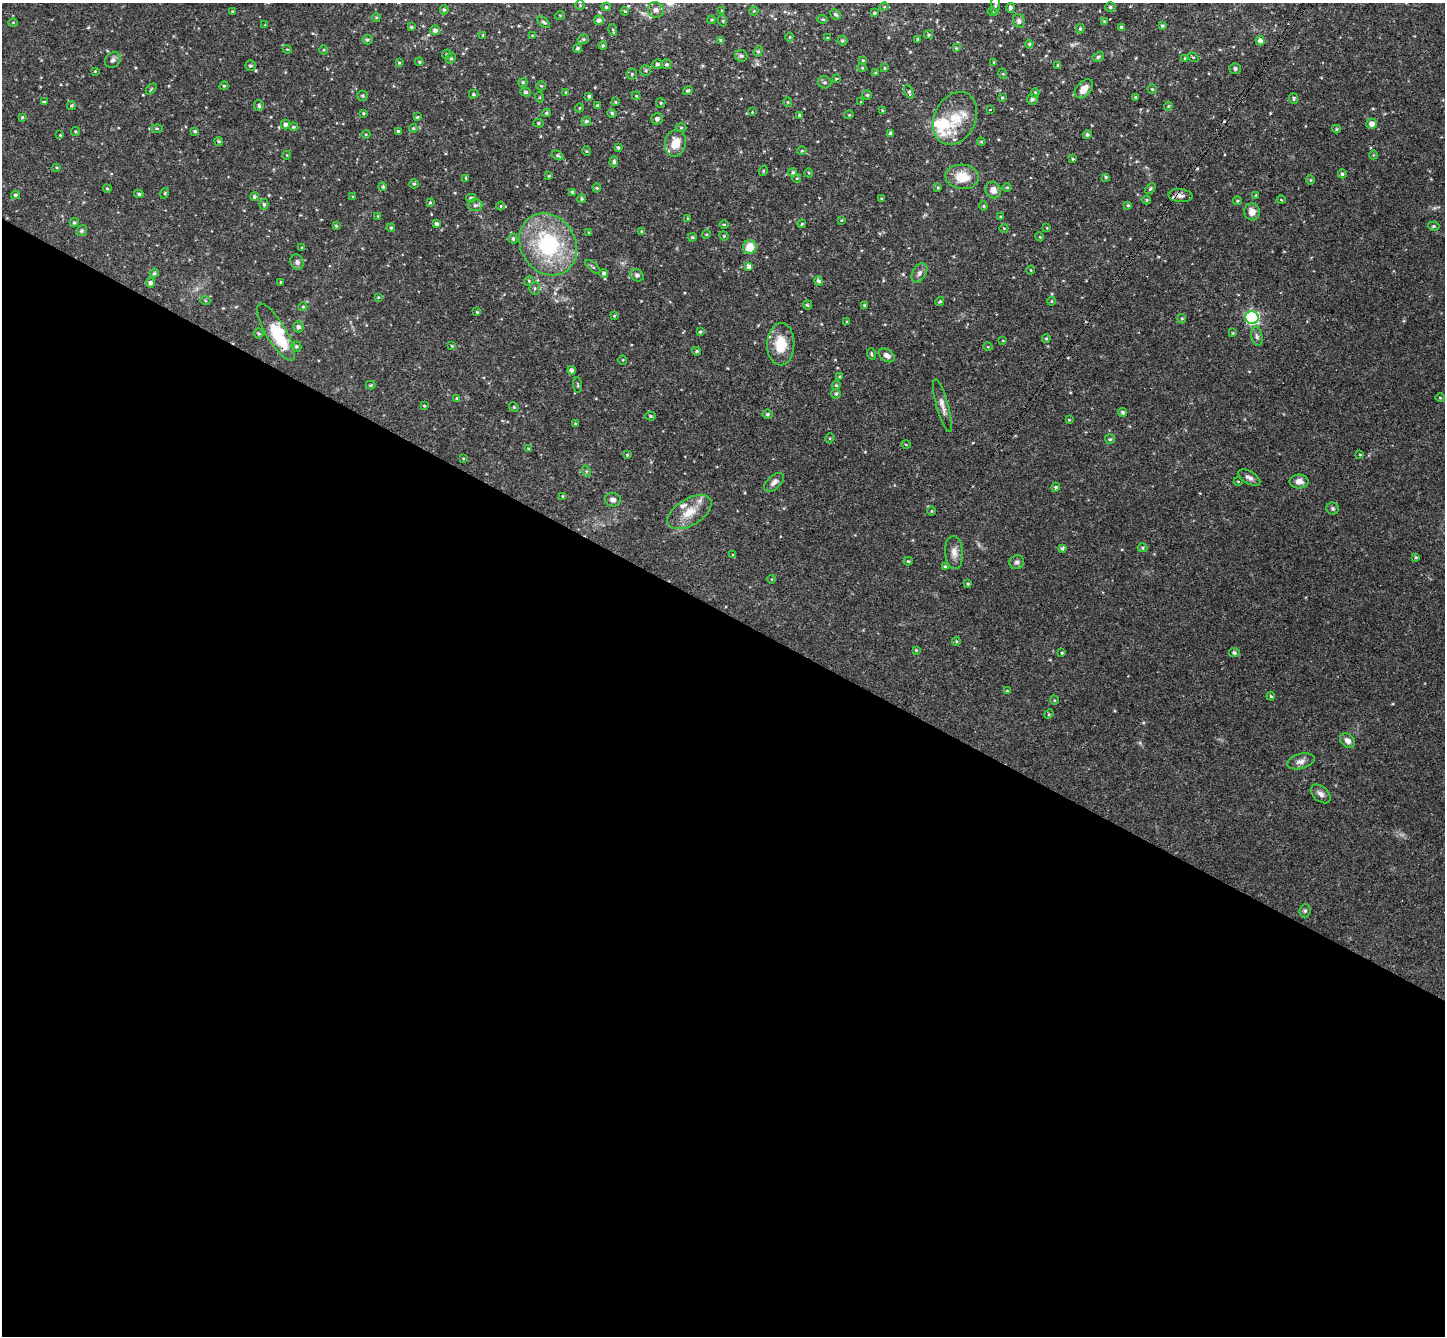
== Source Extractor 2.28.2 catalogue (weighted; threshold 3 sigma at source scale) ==
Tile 14 of 4 x 4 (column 2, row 4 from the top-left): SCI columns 1482-2924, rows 337-1670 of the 5846 x 5873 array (HDU 1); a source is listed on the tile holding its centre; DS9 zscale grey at full resolution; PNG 1447 x 1338 px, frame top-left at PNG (2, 3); each listed source drawn as its Kron ellipse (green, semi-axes under 4 px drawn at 4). Shown black and unused: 54% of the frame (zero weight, under 3 of 4 exposures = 6% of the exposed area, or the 3 px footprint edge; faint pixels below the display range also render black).
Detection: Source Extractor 2.28.2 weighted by HDU 2 'WHT'; one run over the whole footprint, this tile lists its part. Background 0.0589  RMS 0.0036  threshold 0.0164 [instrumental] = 3 sigma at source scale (4.5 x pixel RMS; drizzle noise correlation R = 1.50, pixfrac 1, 0.05/0.05 arcsec/px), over >= 5 px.
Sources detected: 321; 3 cosmic-ray / hot-pixel residue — neither listed nor drawn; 12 inside a brighter listed object's ellipse — not listed separately; the other 306 listed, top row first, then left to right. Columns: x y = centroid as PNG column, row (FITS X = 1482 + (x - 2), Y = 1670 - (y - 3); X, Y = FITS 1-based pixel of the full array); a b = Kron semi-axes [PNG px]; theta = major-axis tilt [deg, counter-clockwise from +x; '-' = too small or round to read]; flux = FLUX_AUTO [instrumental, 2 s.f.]
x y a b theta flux
995 4 11 4 87 0.79
580 5 5 4 - 0.39
606 7 4 4 - 0.51
884 7 4 3 - 0.27
1110 7 5 4 - 0.64
1011 8 5 4 - 0.86
444 10 4 4 - 0.53
656 10 8 7 - 1.8
232 11 4 2 - 0.36
625 11 4 3 - 0.35
722 11 3 2 - 0.32
754 11 4 4 - 0.38
992 12 4 4 - 0.35
874 13 3 3 - 0.43
835 14 5 4 - 0.78
560 15 5 3 - 0.3
376 17 4 4 - 0.42
823 19 5 4 - 0.47
599 20 5 4 - 1.3
712 20 4 3 - 0.37
723 21 6 3 -72 0.41
1019 21 7 5 -67 1.3
1104 21 4 3 - 0.3
13 22 5 3 - 0.32
544 22 7 4 -40 0.65
265 25 4 4 - 0.27
1162 26 3 3 - 0.5
411 27 3 3 - 0.5
1122 28 4 3 - 0.89
1080 29 4 3 - 0.49
435 30 5 4 - 1.2
613 30 6 3 -73 0.4
483 35 4 3 - 0.39
532 35 3 2 - 0.23
928 35 4 4 - 0.45
790 37 5 3 - 0.32
827 38 3 3 - 0.31
367 39 5 5 - 0.57
583 39 6 4 19 0.59
918 39 3 3 - 0.42
721 40 4 3 - 0.56
842 41 5 5 - 0.66
1260 41 4 4 - 1.6
1029 44 4 4 - 0.47
603 45 4 3 - 0.42
578 48 4 4 - 0.71
956 48 4 4 - 0.31
287 49 4 3 - 0.32
323 50 4 3 - 0.35
758 51 5 4 - 0.53
447 54 5 4 - 0.67
741 56 6 6 - 0.69
1098 57 6 4 30 0.62
1193 57 6 3 -35 0.34
451 58 5 5 - 0.57
1185 58 3 3 - 0.4
113 60 8 7 - 1.1
863 60 4 3 - 0.34
419 62 4 3 - 0.36
994 62 3 3 - 0.29
399 63 4 4 - 0.38
657 64 5 4 - 0.79
666 64 5 4 - 0.68
1058 65 4 4 - 0.41
250 66 5 5 - 0.64
862 68 4 4 - 0.35
885 68 4 4 - 0.37
1235 69 5 5 - 0.87
646 70 5 5 - 0.6
95 71 3 2 - 0.3
875 73 4 3 - 0.37
632 74 5 5 - 0.48
1003 74 5 3 - 0.34
836 79 4 3 - 0.36
523 82 4 4 - 0.52
825 82 7 6 - 0.73
224 86 4 4 - 0.44
541 86 5 4 - 0.42
151 89 6 3 46 0.4
1084 89 11 7 48 3.4
1152 89 4 4 - 0.45
688 90 5 4 - 0.56
526 92 5 4 - 0.61
566 92 4 4 - 0.43
909 92 7 4 -66 0.67
1035 93 5 4 - 0.57
474 94 5 4 - 0.47
867 95 4 4 - 0.48
363 96 5 5 - 0.6
589 96 4 3 - 0.58
636 96 4 4 - 0.34
539 97 5 3 - 0.32
1135 97 3 3 - 0.33
1002 98 4 3 - 0.42
1032 99 5 5 - 0.94
1294 99 5 4 - 0.57
44 102 3 3 - 0.46
615 102 3 3 - 0.33
788 102 5 4 - 0.38
861 102 3 2 - 0.26
661 103 5 4 - 0.42
72 105 4 4 - 0.53
259 105 5 4 - 0.66
597 105 4 3 - 0.44
1168 106 4 4 - 0.37
579 108 4 3 - 0.3
990 110 3 2 - 0.28
883 111 3 3 - 0.56
752 112 2 2 - 0.22
363 113 4 3 - 0.41
546 113 4 3 - 0.51
612 113 5 4 - 0.5
799 115 4 3 - 0.46
849 115 4 4 - 0.35
22 117 4 4 - 0.49
417 117 3 3 - 0.42
955 118 28 20 64 11
657 119 6 5 - 1.2
586 121 5 4 - 0.7
538 123 5 4 - 0.55
285 124 5 4 - 1.2
1372 124 5 5 - 2.2
293 127 5 4 - 0.59
157 128 5 3 - 0.46
413 128 4 4 - 0.45
681 128 5 3 - 0.4
1336 129 4 4 - 0.43
75 131 4 4 - 0.42
195 131 3 3 - 0.51
398 131 3 3 - 0.62
366 134 4 3 - 0.32
891 134 4 4 - 0.98
60 135 3 3 - 0.32
1087 135 4 4 - 0.69
219 141 4 4 - 0.51
981 142 4 4 - 0.4
675 143 13 10 78 5.4
618 148 3 3 - 0.52
586 151 4 4 - 0.4
802 151 4 4 - 0.4
287 155 4 3 - 0.26
558 155 6 4 -29 0.61
1373 155 4 3 - 0.27
1073 159 4 3 - 0.41
614 162 5 4 - 0.71
57 167 4 3 - 0.33
763 171 5 3 - 0.39
793 172 4 4 - 0.59
809 173 4 3 - 0.29
1342 174 4 4 - 0.57
549 176 4 4 - 0.33
962 177 17 12 -4 7.6
1106 177 4 4 - 0.47
466 178 3 3 - 0.47
797 178 4 3 - 0.24
1310 180 4 4 - 0.4
414 184 4 4 - 0.51
383 187 4 4 - 0.56
597 188 4 4 - 0.42
938 188 4 3 - 0.4
1007 188 5 3 - 0.33
107 189 4 3 - 0.4
1150 189 6 4 42 0.47
993 190 8 7 - 2.7
573 192 4 3 - 0.81
165 193 5 3 - 0.35
139 194 4 3 - 0.64
15 195 4 3 - 0.53
1256 195 3 3 - 0.4
1180 196 12 6 -5 1.7
254 197 5 4 - 0.67
353 197 3 3 - 0.37
471 198 5 4 - 0.84
582 199 4 4 - 0.44
881 199 3 2 - 0.37
1147 200 4 4 - 0.36
1281 200 4 3 - 0.29
1237 201 4 3 - 0.39
430 202 4 3 - 0.39
264 204 5 4 - 0.69
475 205 7 6 - 0.9
1128 205 4 3 - 0.39
501 206 4 3 - 0.29
983 206 4 4 - 0.4
1252 212 8 8 - 2.7
378 216 4 4 - 0.28
1000 217 4 3 - 0.29
687 218 3 2 - 0.28
841 220 3 3 - 0.35
74 222 4 4 - 0.58
437 224 3 3 - 0.83
724 224 4 3 - 0.35
802 224 4 3 - 0.36
336 226 4 3 - 0.44
1433 226 6 4 3 0.68
391 228 4 3 - 0.49
1004 228 4 3 - 0.27
1047 228 4 3 - 0.29
81 231 5 5 - 0.57
641 231 4 4 - 0.35
589 232 4 3 - 0.45
706 234 4 4 - 0.41
724 236 4 3 - 0.33
692 237 4 3 - 0.49
1040 237 4 3 - 0.32
513 239 5 4 - 0.68
548 244 32 27 -58 36
302 247 4 3 - 0.4
750 247 7 6 - 5.9
297 262 8 6 -63 1.1
593 267 9 4 -40 0.63
749 267 4 4 - 1.1
1031 270 4 3 - 0.27
154 273 4 4 - 0.56
604 273 4 4 - 0.81
919 273 10 6 59 1.3
637 275 7 5 -37 0.89
529 281 5 4 - 0.42
818 281 4 4 - 0.85
280 282 4 2 - 0.26
150 283 5 4 - 1
535 288 6 5 - 0.65
378 297 3 2 - 0.3
205 300 5 3 - 0.37
940 301 4 3 - 0.47
1051 301 4 4 - 0.37
807 305 4 4 - 0.46
864 305 3 3 - 0.49
303 307 4 4 - 0.43
477 312 4 4 - 0.44
614 316 4 3 - 0.46
1252 318 6 6 - 60
1182 319 5 4 - 0.43
847 322 4 4 - 0.55
299 327 5 5 - 1.1
276 332 32 10 -59 16
700 332 4 4 - 0.5
1233 333 4 3 - 0.34
259 334 5 5 - 0.55
1257 336 10 5 -78 0.99
1046 338 4 3 - 0.45
1003 340 4 2 - 0.25
781 344 21 13 88 8.9
296 346 5 4 - 0.57
452 346 4 3 - 0.33
988 347 4 3 - 0.3
697 351 4 3 - 0.52
872 354 6 3 -72 0.46
887 355 9 6 -32 1.6
623 360 5 3 - 0.27
572 370 4 4 - 1
839 377 4 3 - 0.4
371 385 5 4 - 0.41
578 385 8 3 -85 0.43
836 385 5 4 - 0.44
836 394 5 4 - 0.6
457 398 4 3 - 0.46
1440 398 4 3 - 0.31
424 406 3 2 - 0.25
942 406 27 6 -74 2.5
514 407 5 4 - 0.45
1123 412 4 4 - 0.88
767 414 5 4 - 0.64
650 416 5 4 - 0.57
1069 420 3 3 - 0.3
575 424 4 4 - 0.34
830 438 5 3 - 0.35
1110 439 5 5 - 0.59
906 444 4 3 - 0.28
529 449 4 3 - 0.53
627 455 3 3 - 0.35
1360 455 4 2 - 0.23
463 458 4 2 - 0.29
586 471 6 4 -72 0.48
1249 477 12 6 -31 1.5
1238 481 4 3 - 0.25
1299 481 9 7 0 2
774 482 12 6 42 1.6
1056 487 5 4 - 0.61
563 496 3 3 - 0.48
613 500 8 7 - 1.3
1333 508 6 6 - 0.72
932 511 5 3 - 0.34
689 512 25 13 31 6.7
1062 548 4 4 - 0.62
1142 548 5 4 - 0.51
954 552 16 9 -86 2.7
733 555 4 3 - 0.3
1416 557 4 3 - 0.42
908 561 4 3 - 0.44
1017 562 7 7 - 1.1
945 567 3 3 - 0.57
772 579 4 3 - 0.26
968 584 4 3 - 0.43
956 641 4 4 - 0.39
916 650 4 4 - 0.34
1062 653 4 3 - 0.47
1234 653 5 4 - 0.78
1007 691 4 3 - 0.38
1271 696 4 3 - 0.39
1054 700 5 3 - 0.29
1049 714 5 4 - 0.34
1347 741 8 6 -45 2
1301 761 14 7 15 1.9
1321 794 11 7 -42 1.5
1305 911 6 5 - 0.67
Overlapping masked pixels (flux is a lower limit): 2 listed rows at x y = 1180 196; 276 332
Isophote crosses this tile's border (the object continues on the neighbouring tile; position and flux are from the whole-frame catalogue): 1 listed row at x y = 995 4